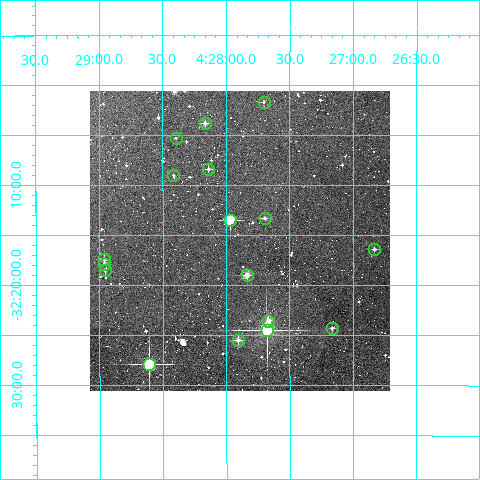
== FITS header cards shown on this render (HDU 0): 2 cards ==
NAXIS1  =                  300
NAXIS2  =                  300

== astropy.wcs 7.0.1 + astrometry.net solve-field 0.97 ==
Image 300 x 300 px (HDU 0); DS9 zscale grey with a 90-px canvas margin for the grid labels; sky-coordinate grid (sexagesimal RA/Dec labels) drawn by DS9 from the SOLVED WCS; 17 Tycho-2 reference stars matched to detected sources circled (green)
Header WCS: RA---TAN/DEC--TAN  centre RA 04:27:53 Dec -32:16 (66.97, -32.26 deg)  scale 6 arcsec/px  FOV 30.0' x 30.0'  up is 0 deg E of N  parity normal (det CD < 0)
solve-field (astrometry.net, Tycho-2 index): VERIFIED the header's WCS against the Tycho-2 star catalogue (verified at 2 index scales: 13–17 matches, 0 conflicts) and refined it, rather than solving blind
Solved WCS: RA---TAN-SIP/DEC--TAN-SIP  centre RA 04:27:54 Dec -32:16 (66.97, -32.26 deg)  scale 6 arcsec/px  FOV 30.0' x 30.0'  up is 0 deg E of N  parity normal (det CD < 0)
The solver's refit moves the header's centre by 1.7 arcsec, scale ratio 1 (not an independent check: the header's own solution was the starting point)
Tycho-2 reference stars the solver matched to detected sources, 17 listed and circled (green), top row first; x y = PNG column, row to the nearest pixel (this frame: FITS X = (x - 90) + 1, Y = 300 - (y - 91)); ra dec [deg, ICRS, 3 dp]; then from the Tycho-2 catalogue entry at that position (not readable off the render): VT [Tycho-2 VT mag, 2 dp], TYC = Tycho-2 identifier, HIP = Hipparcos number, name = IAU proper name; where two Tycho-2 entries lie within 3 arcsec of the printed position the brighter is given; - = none
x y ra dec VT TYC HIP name
264 102 66.926 -32.029 11.82 7038-506-1 - -
205 123 67.042 -32.064 11.07 7038-496-1 - -
176 138 67.099 -32.088 12.23 7038-437-1 - -
208 169 67.035 -32.141 11.52 7038-424-1 - -
173 175 67.103 -32.151 11.71 7038-144-1 - -
265 218 66.924 -32.222 10.76 7038-111-1 - -
230 220 66.992 -32.226 9.24 7038-147-1 - -
374 249 66.708 -32.274 11.90 7038-138-1 - -
104 259 67.240 -32.290 11.31 7038-283-1 - -
104 264 67.240 -32.298 12.09 7038-84-1 - -
105 270 67.239 -32.308 11.50 7038-68-1 - -
247 275 66.959 -32.317 10.27 7038-321-1 - -
268 321 66.917 -32.393 10.59 7038-91-1 - -
332 328 66.791 -32.405 11.49 7038-270-1 - -
267 330 66.919 -32.409 7.12 7038-159-1 20819 -
238 340 66.977 -32.426 11.23 7038-44-1 - -
149 364 67.152 -32.466 7.92 7038-216-1 20888 -